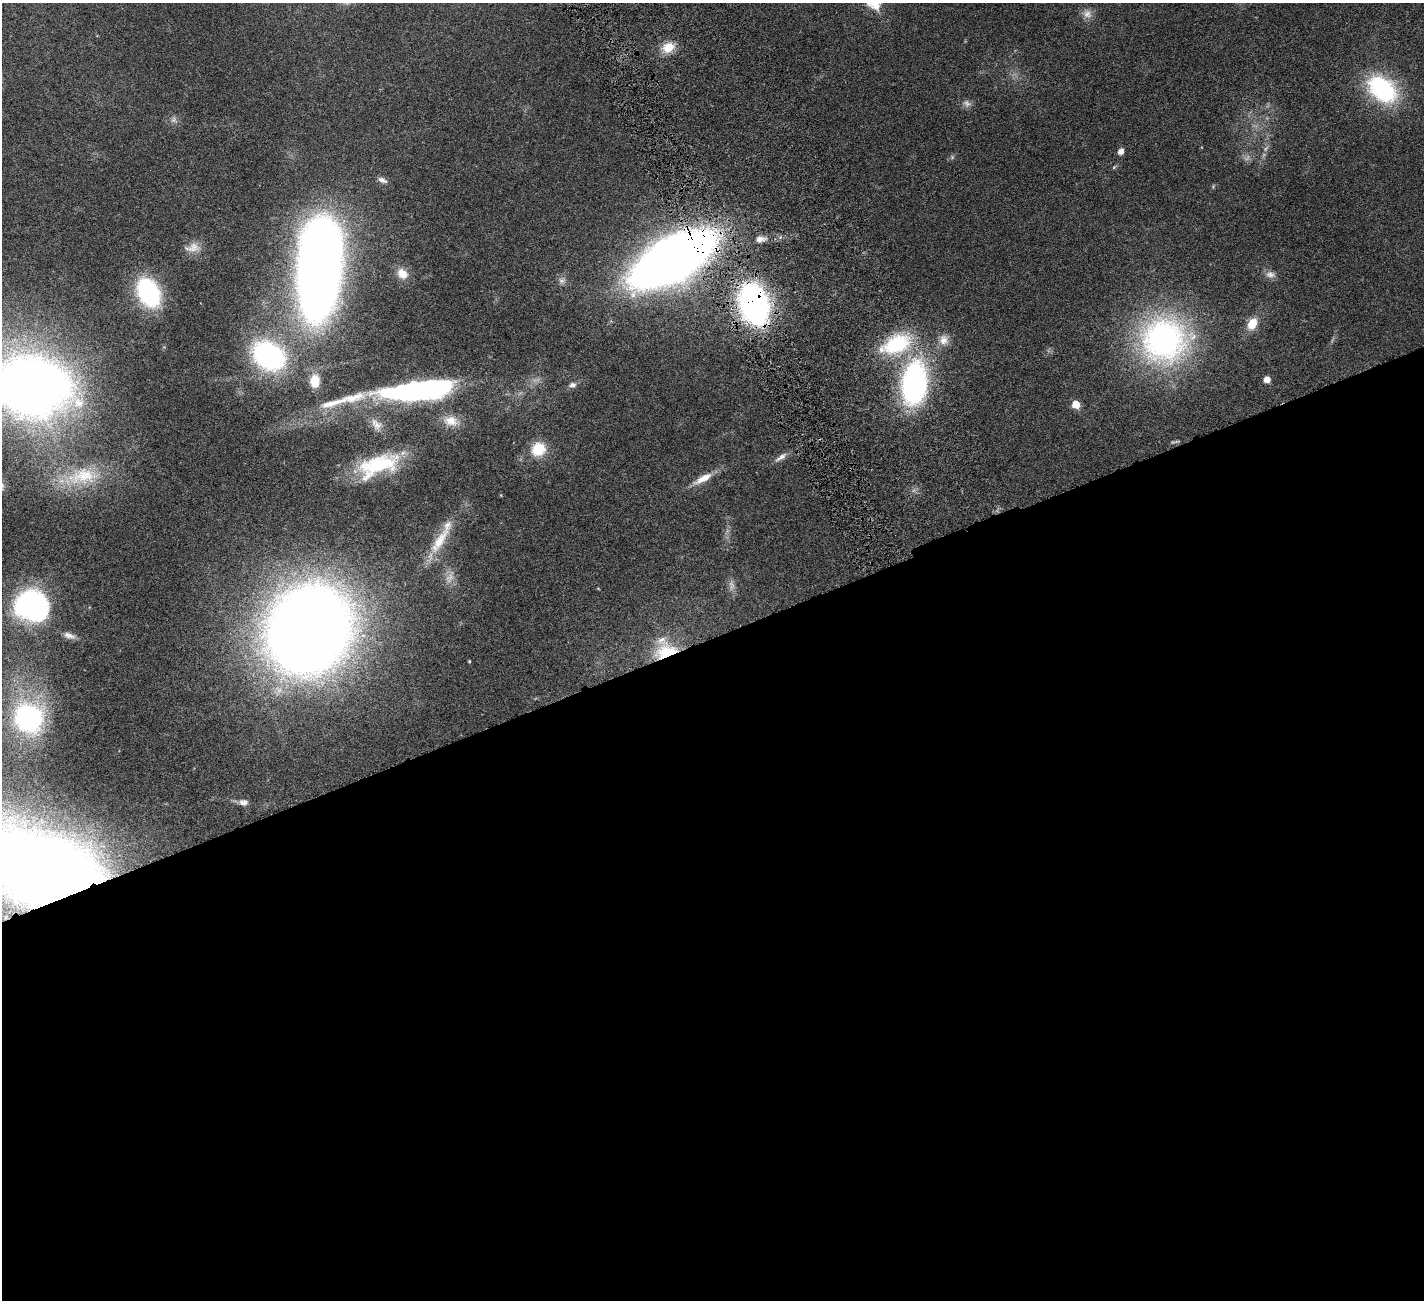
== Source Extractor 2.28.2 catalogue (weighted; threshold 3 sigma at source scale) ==
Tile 15 of 4 x 4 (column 3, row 4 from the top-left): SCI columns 2844-4265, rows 298-1595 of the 5741 x 5680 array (HDU 1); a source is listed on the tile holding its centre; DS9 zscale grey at full resolution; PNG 1426 x 1302 px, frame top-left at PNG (2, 3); no overlay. Shown black and unused: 51% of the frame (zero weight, under 4 of 8 exposures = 2% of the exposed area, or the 3 px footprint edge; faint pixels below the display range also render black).
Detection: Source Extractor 2.28.2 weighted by HDU 2 'WHT'; one run over the whole footprint, this tile lists its part. Background 0.0348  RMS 0.0021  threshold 0.00866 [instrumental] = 3 sigma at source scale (4.09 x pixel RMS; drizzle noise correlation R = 1.36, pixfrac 0.8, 0.05/0.05 arcsec/px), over >= 5 px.
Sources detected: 57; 7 too faint to see at this stretch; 2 inside a brighter object's white glare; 1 long thin detection or spike segment (spike, bleed or trail) — not listed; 3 inside a brighter listed object's ellipse — not listed separately; the other 44 listed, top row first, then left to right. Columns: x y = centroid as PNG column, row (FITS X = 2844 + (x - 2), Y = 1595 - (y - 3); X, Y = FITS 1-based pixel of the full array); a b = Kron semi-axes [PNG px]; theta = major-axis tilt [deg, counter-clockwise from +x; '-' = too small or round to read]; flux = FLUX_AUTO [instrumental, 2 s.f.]
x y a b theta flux
1087 14 13 12 - 1.5
668 47 17 13 25 3.2
1382 89 37 25 -38 21
1121 151 7 6 - 0.95
1114 167 7 4 46 0.26
382 180 13 6 -24 0.8
760 239 13 7 5 1.3
193 247 20 13 9 2.2
673 259 54 24 30 320
319 273 57 27 87 350
402 274 16 12 -41 2.4
1270 274 14 9 -7 1.2
562 280 11 9 39 0.94
148 292 23 15 -63 31
754 304 29 17 -73 81
1252 323 11 8 61 3.9
943 340 15 12 83 1.9
1164 340 59 57 4 52
896 344 41 24 23 15
269 356 33 25 -31 31
1267 379 5 5 - 2.1
315 381 14 10 86 3.2
914 384 38 22 85 50
572 385 10 7 10 0.84
31 386 42 30 -6 370
418 391 69 16 7 63
1076 404 5 5 - 4.2
451 421 22 14 -11 3.1
376 424 20 13 -53 2.3
538 449 17 15 40 5.2
781 457 18 6 36 1.1
378 465 50 21 20 16
83 476 52 26 9 13
703 478 26 8 29 2.9
2 486 13 8 -84 1
440 541 49 12 57 6.5
39 607 31 20 85 25
309 629 55 47 58 450
69 635 16 8 -20 1.2
666 651 30 18 16 7.9
469 661 4 3 - 0.17
28 718 20 19 - 48
244 802 11 8 -2 1
43 869 66 39 -21 460
Overlapping masked pixels (flux is a lower limit): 5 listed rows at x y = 673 259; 754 304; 1164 340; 666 651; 43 869
Isophote crosses this tile's border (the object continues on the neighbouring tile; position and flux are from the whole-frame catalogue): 3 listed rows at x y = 31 386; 2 486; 43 869